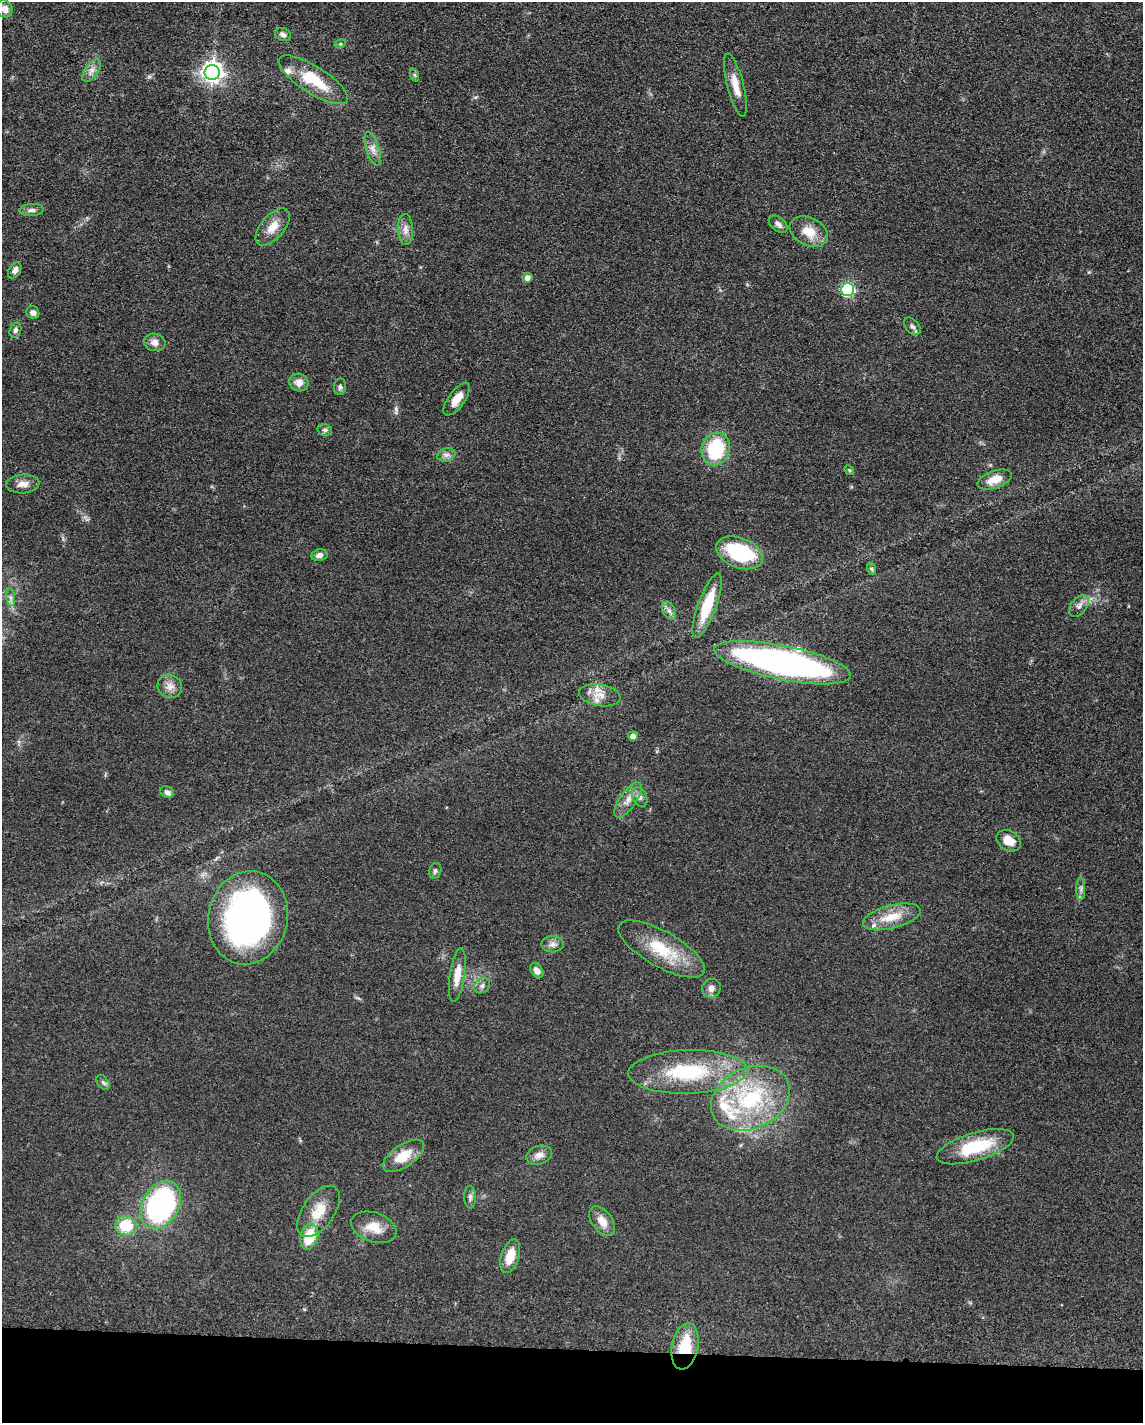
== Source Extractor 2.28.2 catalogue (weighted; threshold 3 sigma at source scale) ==
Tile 10 of 4 x 3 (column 2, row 3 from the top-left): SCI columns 1155-2295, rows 229-1649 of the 4591 x 4659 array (HDU 1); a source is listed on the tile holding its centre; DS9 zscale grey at full resolution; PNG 1145 x 1425 px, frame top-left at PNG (2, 2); each listed source drawn as its Kron ellipse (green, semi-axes under 4 px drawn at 4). Shown black and unused: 5% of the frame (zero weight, under 3 of 5 exposures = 4% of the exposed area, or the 3 px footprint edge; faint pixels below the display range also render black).
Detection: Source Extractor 2.28.2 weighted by HDU 2 'WHT'; one run over the whole footprint, this tile lists its part. Background 0.0483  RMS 0.0056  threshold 0.0254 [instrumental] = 3 sigma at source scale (4.5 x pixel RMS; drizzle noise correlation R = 1.50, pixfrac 1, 0.05/0.05 arcsec/px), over >= 5 px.
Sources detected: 74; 4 inside a brighter listed object's ellipse — not listed separately; the other 70 listed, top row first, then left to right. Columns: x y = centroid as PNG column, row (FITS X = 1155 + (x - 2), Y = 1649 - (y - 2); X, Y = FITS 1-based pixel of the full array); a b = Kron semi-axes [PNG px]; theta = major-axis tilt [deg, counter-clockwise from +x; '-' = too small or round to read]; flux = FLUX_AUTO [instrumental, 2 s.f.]
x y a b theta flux
5 9 8 7 - 3.9
283 35 8 6 -22 2
340 44 6 3 18 0.62
92 71 13 6 54 3.1
212 73 7 7 - 330
415 75 7 4 -71 0.9
313 80 40 13 -32 22
735 85 32 8 -76 8.6
373 149 18 6 -72 3.6
32 210 12 6 4 2.1
778 224 11 7 -40 2.2
273 227 22 11 50 7.6
405 229 15 7 -87 3.7
809 232 20 14 -26 10
15 270 9 5 58 2.5
528 278 5 5 - 2.9
847 289 6 6 - 76
33 313 7 6 - 2.5
912 326 10 6 -49 1.8
15 330 7 5 67 1.5
155 342 11 8 -10 3.5
299 383 10 9 - 4.3
340 387 8 6 84 1.5
457 399 19 8 54 6.1
325 430 7 5 -12 1.3
716 449 17 14 74 35
446 455 9 6 14 2.3
849 470 5 4 - 0.68
995 480 18 8 19 8.8
23 484 16 9 3 4.5
739 553 24 15 -20 46
319 555 8 6 9 2.5
872 569 6 4 -70 0.95
11 597 9 4 -82 1.7
707 605 34 9 70 22
1079 606 12 7 51 2.8
669 611 9 6 -62 2.2
783 663 70 17 -11 220
170 686 12 11 - 4.2
600 695 21 10 -10 7.1
633 736 5 4 - 3.4
167 792 7 5 -27 2.1
640 797 10 7 -64 2.3
628 800 20 8 55 5.4
1009 841 13 10 -31 7.5
435 871 8 6 73 1.4
1081 889 11 4 90 1.6
892 917 29 11 14 13
248 918 47 39 78 220
553 944 11 8 2 2.6
662 949 48 17 -30 25
537 970 8 6 -53 3.1
457 975 27 7 81 7.7
482 986 8 7 - 1.8
711 988 9 9 - 3
688 1072 60 22 2 50
103 1082 8 5 -53 1.3
750 1098 41 30 24 59
975 1147 40 14 17 29
539 1155 13 9 20 3.8
403 1156 24 11 34 12
470 1197 11 6 -86 1.7
161 1205 26 18 60 110
318 1211 29 16 55 13
602 1221 17 10 -54 6.1
126 1226 11 10 - 17
374 1227 23 14 -19 9.7
309 1237 13 8 75 16
510 1256 17 8 72 10
685 1346 23 13 79 21
Overlapping masked pixels (flux is a lower limit): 1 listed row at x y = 685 1346